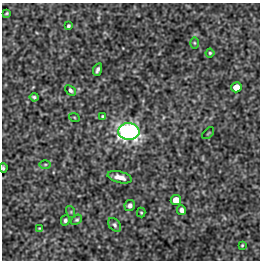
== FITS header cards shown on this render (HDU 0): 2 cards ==
NAXIS1  =                  258 / Number of positions along axis 1
NAXIS2  =                  258 / Number of positions along axis 2

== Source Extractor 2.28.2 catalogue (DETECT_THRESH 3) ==
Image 258 x 258 px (HDU 0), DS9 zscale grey, 1 PNG px = 1 image px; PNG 262 x 262 px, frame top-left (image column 1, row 258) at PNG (2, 3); each listed source drawn as its Kron ellipse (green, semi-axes under 4 px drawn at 4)
Background -1.06e-05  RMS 3.9e-04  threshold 0.00117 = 3 sigma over >= 5 px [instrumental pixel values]
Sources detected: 25; all 25 listed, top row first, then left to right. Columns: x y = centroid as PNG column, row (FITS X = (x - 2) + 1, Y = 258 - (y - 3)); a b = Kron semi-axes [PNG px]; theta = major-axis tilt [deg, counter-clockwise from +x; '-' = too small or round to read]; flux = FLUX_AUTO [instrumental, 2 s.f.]
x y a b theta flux
7 13 3 2 - 0.027
68 26 3 3 - 0.041
194 43 5 3 - 0.029
210 53 4 4 - 0.035
98 70 6 3 66 0.068
236 87 5 5 - 0.45
70 90 6 4 -42 0.066
34 97 4 3 - 0.046
103 116 3 3 - 0.033
74 117 5 3 - 0.024
129 131 11 8 -4 8.8
208 133 7 2 45 0.023
45 164 6 4 1 0.035
3 168 5 3 - 0.041
120 177 12 5 -14 0.18
176 200 5 5 - 0.54
130 205 5 5 - 0.081
182 210 5 4 - 0.13
71 212 6 4 -73 0.032
141 213 5 4 - 0.03
65 220 5 4 - 0.06
77 220 6 4 37 0.043
114 225 8 5 -50 0.066
40 228 3 2 - 0.024
242 245 3 2 - 0.027
At the frame edge (FLAGS 8, measured only in part): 1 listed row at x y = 3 168